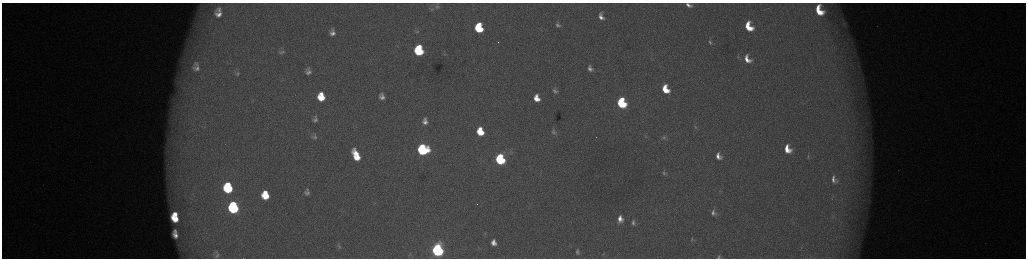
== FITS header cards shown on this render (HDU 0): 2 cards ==
NAXIS1  =                 2048 /fastest changing axis
NAXIS2  =                  512 /next to fastest changing axis

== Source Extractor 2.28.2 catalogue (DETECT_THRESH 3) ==
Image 2048 x 512 px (HDU 0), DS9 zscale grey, zoomed out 1/2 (1 PNG px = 2 x 2 image px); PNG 1028 x 260 px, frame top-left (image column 1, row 511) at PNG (2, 3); no overlay
Background 175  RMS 2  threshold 6.06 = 3 sigma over >= 5 px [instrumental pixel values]
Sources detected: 71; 6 cannot appear on this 1/2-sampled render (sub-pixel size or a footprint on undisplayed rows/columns) and are not listed; the other 65 listed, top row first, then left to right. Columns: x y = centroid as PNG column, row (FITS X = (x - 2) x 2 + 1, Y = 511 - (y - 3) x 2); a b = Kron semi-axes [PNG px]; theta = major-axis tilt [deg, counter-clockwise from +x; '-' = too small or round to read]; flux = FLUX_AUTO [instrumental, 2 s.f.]
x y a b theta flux
689 5 9 5 -25 2200
437 6 7 4 -6 970
432 9 5 3 - 540
819 10 12 8 -64 12000
218 13 13 10 85 5000
601 16 8 5 -70 2600
842 19 7 4 -84 1300
844 24 6 4 71 900
558 25 8 6 -39 1600
749 27 8 6 -64 12000
479 28 7 6 - 23000
417 31 6 3 17 510
332 32 11 8 -82 3300
710 42 8 4 -70 1000
419 50 7 6 - 37000
282 52 9 5 19 1300
444 54 4 2 - 260
738 57 6 3 -71 500
747 59 10 6 -60 4700
197 64 11 7 -52 2800
196 68 15 11 -42 4900
590 68 9 6 -60 2100
308 71 10 8 -87 2500
237 74 7 5 25 800
665 89 8 5 -67 9700
555 90 9 7 -63 1800
321 97 7 6 - 10000
382 97 6 5 - 2100
537 98 7 5 -72 5500
621 103 7 6 - 41000
315 119 5 4 - 1100
425 121 6 5 - 2400
695 127 5 3 - 470
480 131 7 5 -74 12000
554 132 5 4 - 1000
645 136 5 4 - 500
315 137 5 4 - 760
664 137 9 5 -69 1200
787 149 9 6 -64 7000
423 150 7 7 - 59000
356 155 11 6 -66 10000
718 156 7 5 -63 2900
808 156 8 4 90 870
500 159 7 6 - 51000
664 173 9 5 -80 1200
834 179 7 4 -73 1800
228 188 8 7 - 36000
307 192 5 4 - 1300
265 195 7 6 - 11000
233 207 8 6 -79 62000
713 213 9 5 -88 1600
175 214 4 3 - 3800
175 219 7 5 -42 9800
620 219 8 6 88 3600
633 223 9 6 -76 1600
175 231 4 3 - 920
175 235 6 4 -50 2600
692 239 7 4 88 670
493 243 7 6 - 3300
339 247 7 4 86 700
437 250 7 6 - 130000
577 251 4 3 - 720
410 253 4 2 - 330
217 254 8 5 -86 1400
719 257 4 3 - 530
At the frame edge (FLAGS 8, measured only in part): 2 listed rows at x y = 689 5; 719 257
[6 sub-pixel or undisplayed-footprint detections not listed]